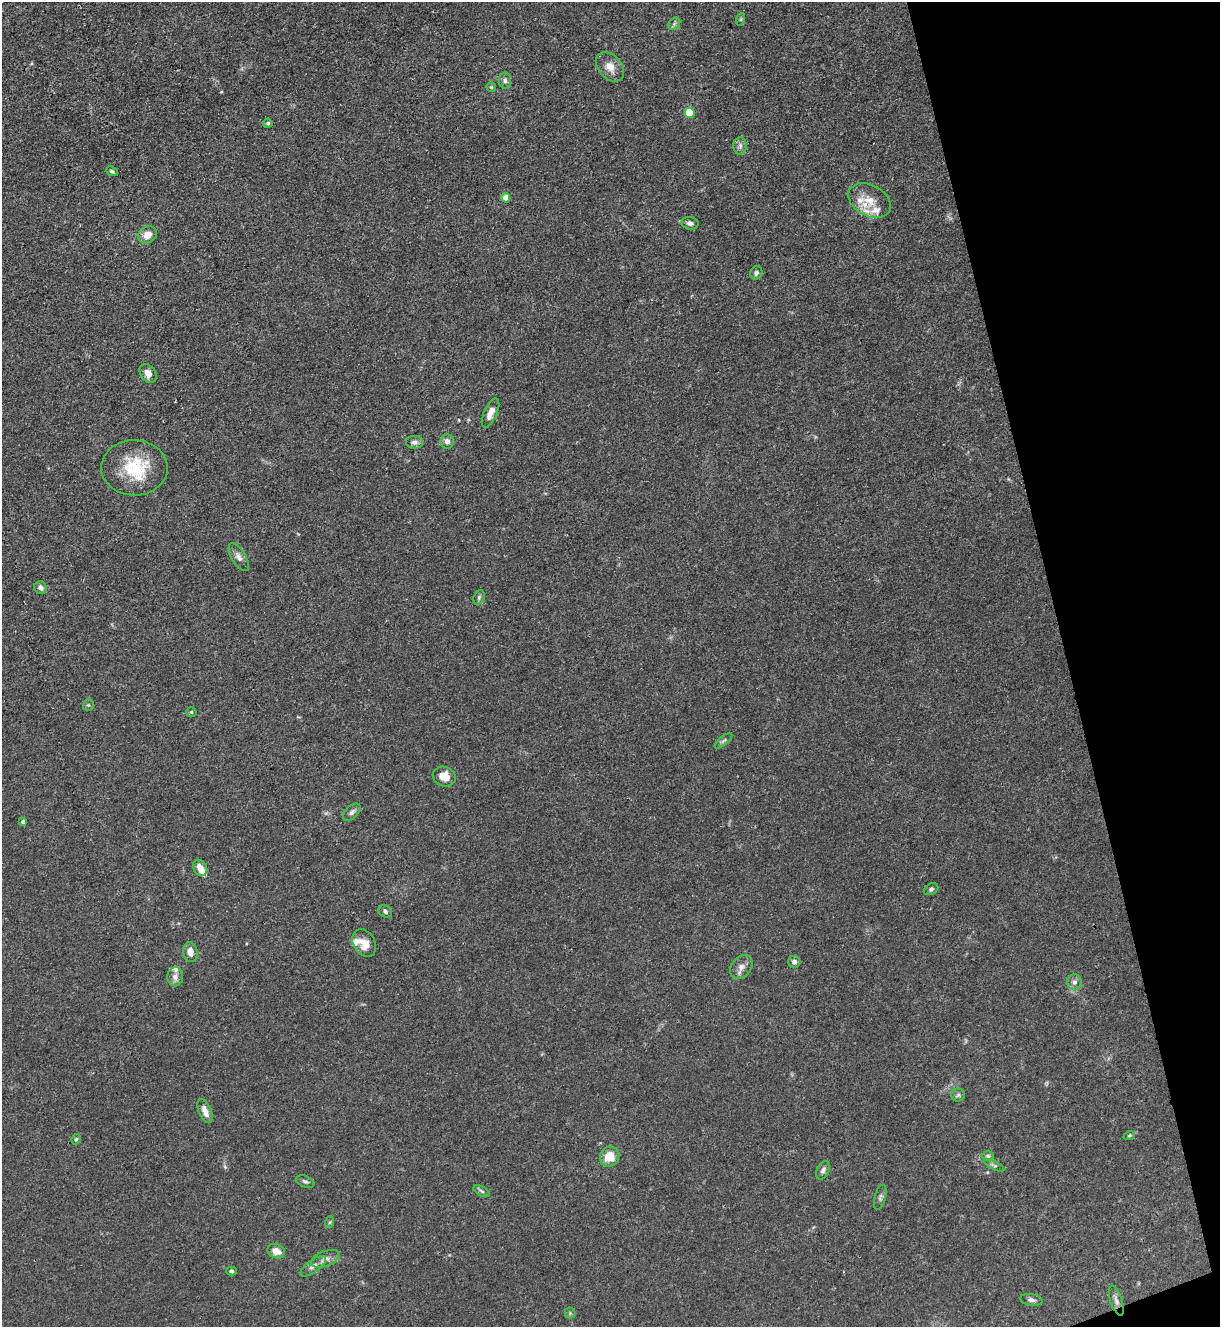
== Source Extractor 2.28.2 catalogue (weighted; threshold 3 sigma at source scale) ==
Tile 12 of 4 x 4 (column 4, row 3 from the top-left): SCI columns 3799-5016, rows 1328-2652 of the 5287 x 5305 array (HDU 1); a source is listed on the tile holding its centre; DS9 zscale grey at full resolution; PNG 1222 x 1329 px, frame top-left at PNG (2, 2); each listed source drawn as its Kron ellipse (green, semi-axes under 4 px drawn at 4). Shown black and unused: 13% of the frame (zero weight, under 3 of 4 exposures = <1% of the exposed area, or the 3 px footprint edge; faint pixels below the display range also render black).
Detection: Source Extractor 2.28.2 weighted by HDU 2 'WHT'; one run over the whole footprint, this tile lists its part. Background 0.0304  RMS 0.0027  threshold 0.012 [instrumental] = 3 sigma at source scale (4.5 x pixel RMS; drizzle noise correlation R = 1.50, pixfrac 1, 0.05/0.05 arcsec/px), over >= 5 px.
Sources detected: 61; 5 inside a brighter listed object's ellipse — not listed separately; the other 56 listed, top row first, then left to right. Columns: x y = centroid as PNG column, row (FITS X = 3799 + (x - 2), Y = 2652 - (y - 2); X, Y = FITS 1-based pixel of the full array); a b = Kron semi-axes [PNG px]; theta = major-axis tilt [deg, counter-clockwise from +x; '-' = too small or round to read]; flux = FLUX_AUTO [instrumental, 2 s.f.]
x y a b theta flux
741 19 6 4 71 0.34
674 24 7 5 47 0.58
610 67 17 11 -49 2.8
505 81 8 6 89 0.75
491 87 5 5 - 0.32
690 113 5 5 - 9.4
268 123 4 4 - 0.4
740 146 8 6 89 0.87
112 171 6 4 -27 0.51
506 198 4 4 - 2.9
870 200 22 15 -28 5.1
690 223 9 6 -8 1
147 235 10 8 32 2.6
756 273 7 6 - 0.74
148 373 10 7 -57 2
490 413 15 6 66 2.2
447 441 7 7 - 1.2
414 442 8 6 -3 0.98
134 468 33 27 -1 13
239 557 15 7 -59 1.4
41 588 7 6 - 1.1
479 597 7 5 70 0.51
88 705 5 5 - 0.41
191 712 5 4 - 0.41
723 741 11 4 40 0.57
444 776 12 9 -19 3.3
352 812 10 6 44 0.91
23 822 4 4 - 0.52
200 868 8 6 -60 2.1
931 889 7 5 29 0.54
385 911 7 5 -31 0.64
364 943 14 10 -59 3
190 952 10 7 -79 2.1
794 962 6 6 - 0.89
741 967 13 9 54 1.8
175 977 9 8 - 1.5
1074 982 8 7 - 1
958 1095 6 6 - 0.58
205 1111 13 6 -68 1.9
1129 1135 6 4 20 0.29
76 1139 5 4 - 0.45
988 1156 6 5 - 0.49
610 1157 10 9 - 4.4
994 1165 11 3 -26 0.57
823 1170 10 6 62 0.9
305 1182 10 5 -21 0.66
481 1191 9 4 -28 0.57
880 1197 13 5 75 0.76
330 1222 6 4 71 0.33
276 1251 9 7 -20 2.3
325 1259 15 7 21 1.5
313 1266 15 6 36 1.4
232 1271 5 4 - 0.49
1031 1300 11 5 -9 0.86
1116 1301 15 6 -71 1.3
570 1313 5 5 - 0.41